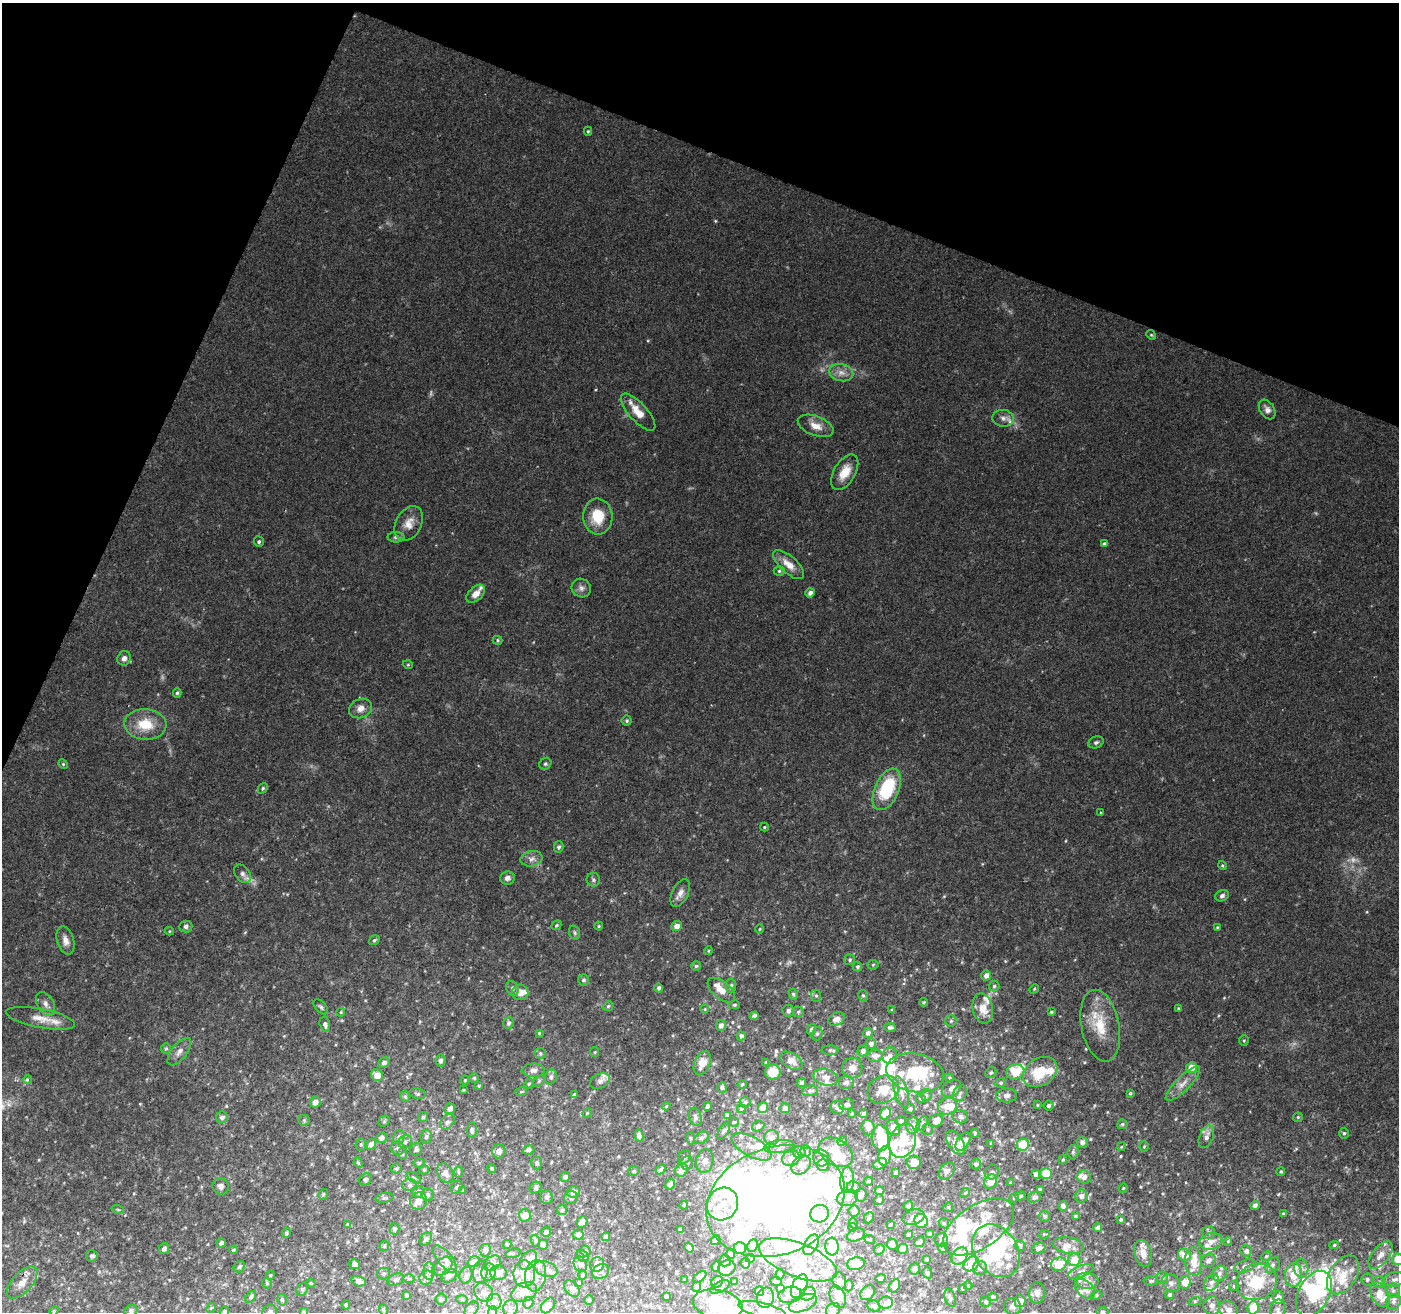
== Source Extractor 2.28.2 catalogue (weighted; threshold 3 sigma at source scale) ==
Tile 2 of 4 x 4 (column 2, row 1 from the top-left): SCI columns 1407-2803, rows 4206-5515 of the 5598 x 5724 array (HDU 1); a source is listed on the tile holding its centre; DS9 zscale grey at full resolution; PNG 1401 x 1314 px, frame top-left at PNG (2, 3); each listed source drawn as its Kron ellipse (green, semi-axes under 4 px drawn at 4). Shown black and unused: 20% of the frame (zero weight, under 2 of 3 exposures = <1% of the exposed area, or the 3 px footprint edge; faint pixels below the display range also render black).
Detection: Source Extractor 2.28.2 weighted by HDU 2 'WHT'; one run over the whole footprint, this tile lists its part. Background 0.0581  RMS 0.0063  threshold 0.0284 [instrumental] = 3 sigma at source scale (4.5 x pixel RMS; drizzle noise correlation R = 1.50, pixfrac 1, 0.0396/0.0396 arcsec/px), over >= 5 px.
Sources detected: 681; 4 too faint to see at this stretch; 39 inside a brighter object's white glare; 1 long thin detection or spike segment (spike, bleed or trail) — neither listed nor drawn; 114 inside a brighter listed object's ellipse — not listed separately; of the other 523, all 500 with FLUX_AUTO >= 0.6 (the completeness limit of this list) listed and drawn (23 fainter detections not listed), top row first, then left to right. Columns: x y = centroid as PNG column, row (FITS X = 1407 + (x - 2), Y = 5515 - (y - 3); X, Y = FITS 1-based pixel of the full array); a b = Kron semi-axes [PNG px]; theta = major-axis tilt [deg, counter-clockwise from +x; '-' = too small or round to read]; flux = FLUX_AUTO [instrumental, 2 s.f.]
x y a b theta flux
588 131 4 4 - 0.72
1151 335 5 4 - 0.79
841 373 12 8 -13 4.8
1267 410 11 7 -58 3.3
638 412 23 9 -48 10
1003 418 11 8 -4 3.6
816 426 19 9 -21 7.2
845 472 19 10 60 11
598 517 18 14 -84 17
409 523 18 12 61 7.8
396 537 8 5 -1 1.6
259 542 5 5 - 1.3
1104 544 4 4 - 1.7
789 565 19 8 -42 7.6
779 571 5 4 - 1
581 588 10 9 - 3.1
810 593 5 4 - 2.9
476 594 11 6 43 5.4
497 640 5 4 - 0.9
124 658 7 6 - 2.6
408 665 5 3 - 0.61
177 693 5 4 - 1.2
361 708 12 9 23 4.7
627 721 5 5 - 1.1
145 724 21 15 -4 17
1096 742 8 5 21 1.5
63 764 5 4 - 0.75
545 764 6 5 - 1.2
263 788 6 4 48 1
887 789 22 12 66 42
1101 813 4 4 - 0.66
764 827 4 4 - 0.7
559 847 5 5 - 1.5
532 859 11 7 13 3.3
1222 866 4 4 - 0.81
242 874 10 7 -52 3.1
507 878 7 6 - 2.7
593 880 7 6 - 1.7
680 893 15 8 63 4.1
1222 896 7 5 21 2
556 925 5 4 - 0.99
186 926 6 6 - 1.9
599 926 4 4 - 0.73
676 926 5 5 - 4.3
1217 927 4 3 - 0.64
760 929 5 3 - 0.63
169 931 4 4 - 0.67
575 933 7 5 -71 1.3
65 940 15 8 -74 4.9
374 940 5 4 - 1.1
708 951 4 3 - 0.69
850 960 5 5 - 1.1
873 965 5 5 - 0.8
696 966 5 5 - 1
857 967 5 5 - 1.2
986 975 5 4 - 3.3
584 980 6 5 - 1.6
731 986 7 5 87 1.7
994 986 5 5 - 1.1
512 988 8 6 -66 1.6
659 988 4 4 - 1.5
1034 989 5 4 - 0.68
721 990 16 8 -40 7.6
520 992 8 8 - 5.2
793 994 5 4 - 1.2
816 996 6 5 - 1.1
863 996 6 4 -74 1.1
924 1002 4 4 - 0.71
45 1004 13 8 -61 4
734 1005 5 4 - 0.97
608 1006 5 4 - 0.88
321 1007 9 5 -47 1.4
983 1008 15 10 -77 8.4
705 1009 4 4 - 0.61
1179 1009 4 4 - 0.91
892 1010 4 3 - 0.89
788 1011 6 6 - 2.1
341 1012 4 3 - 0.63
798 1012 6 5 - 0.98
1051 1012 3 3 - 0.81
754 1016 4 4 - 2.7
40 1018 35 9 -11 9.4
836 1019 9 6 29 4.1
951 1021 5 5 - 1.1
508 1023 6 5 - 1.9
325 1024 7 5 -74 2.3
721 1025 5 5 - 3.1
1100 1026 36 19 -79 22
890 1027 6 4 -2 1.3
811 1029 5 4 - 1.2
539 1033 3 3 - 0.6
868 1033 5 5 - 2.2
817 1034 7 5 73 1.3
741 1036 5 4 - 1.8
1244 1041 5 4 - 0.9
871 1044 5 5 - 2.4
166 1048 5 4 - 0.89
830 1050 8 5 -2 1.1
863 1051 5 5 - 2.3
179 1052 16 7 52 4.4
595 1052 5 4 - 0.72
540 1053 6 5 - 1.2
875 1056 7 6 - 3.7
890 1056 8 7 - 2.5
441 1061 6 5 - 2
791 1061 12 7 -32 5.7
766 1062 4 3 - 0.85
384 1063 6 5 - 2.1
702 1063 12 8 66 8.6
852 1068 10 10 - 4.8
1191 1068 5 5 - 9.2
533 1070 11 7 -1 3.3
773 1072 8 7 - 8.6
1015 1072 9 7 17 18
1040 1072 18 13 33 21
915 1073 29 19 -12 32
991 1073 6 5 - 1.1
377 1075 6 5 - 6.4
551 1077 7 6 - 2.2
826 1077 13 8 -15 4.4
474 1078 5 5 - 1.1
949 1078 5 4 - 0.89
27 1080 4 4 - 1.4
465 1080 4 4 - 0.69
539 1081 7 4 46 0.93
600 1081 10 7 25 3.6
846 1082 7 6 - 2.5
802 1083 4 4 - 1.5
1001 1083 5 5 - 1
529 1084 5 4 - 0.74
742 1084 4 4 - 0.71
1183 1084 23 7 45 6
479 1086 3 2 - 0.68
722 1087 5 4 - 1.2
952 1088 11 7 36 3.2
463 1090 4 3 - 0.62
883 1090 16 13 28 12
810 1091 8 5 8 1.7
521 1092 6 3 18 0.92
901 1092 16 6 -72 4.3
960 1093 8 6 56 1.8
1130 1093 4 3 - 0.85
417 1094 8 5 -10 1.4
574 1095 4 3 - 0.95
926 1095 5 5 - 1.3
1007 1095 10 7 1 3.4
405 1096 6 4 -75 1.3
921 1098 5 4 - 0.92
315 1102 5 5 - 4.3
745 1102 5 5 - 1.2
846 1104 7 6 - 2.1
1037 1105 4 3 - 0.65
1049 1105 5 5 - 1.7
666 1106 4 3 - 0.7
707 1106 4 3 - 1.1
947 1106 10 8 24 7.7
763 1107 5 5 - 6.3
785 1108 5 5 - 2.4
837 1108 7 6 - 2.2
450 1109 5 5 - 3.2
741 1109 4 4 - 1.4
910 1109 5 4 - 1.4
587 1113 5 4 - 0.62
852 1113 3 2 - 0.61
864 1114 4 4 - 1.7
886 1114 6 5 - 9.6
727 1115 4 4 - 2.2
222 1117 6 5 - 2.5
423 1117 5 5 - 1
695 1117 9 6 -76 2
960 1117 8 6 -17 2.3
1298 1117 5 4 - 0.8
304 1120 5 5 - 0.97
384 1121 6 5 - 0.87
901 1121 5 5 - 1.5
936 1121 7 6 - 5.2
447 1122 8 6 51 2
734 1122 5 4 - 0.65
922 1124 8 4 57 1.4
1122 1124 5 5 - 1.1
758 1126 6 5 - 2.5
913 1126 8 6 86 4.2
868 1128 8 6 -62 4.1
893 1128 8 6 -64 5.3
928 1129 5 5 - 1
472 1130 7 5 87 1.9
724 1131 9 4 60 1.4
975 1133 5 4 - 1.1
1344 1133 5 4 - 1.2
639 1136 6 4 -77 2.4
399 1137 7 6 - 2
426 1137 7 5 85 1.6
1206 1137 12 7 69 4.2
381 1138 5 5 - 3.2
690 1138 6 4 -71 0.9
702 1138 8 5 35 1.8
772 1138 7 7 - 4.9
880 1138 13 8 -83 24
842 1141 4 4 - 0.68
903 1141 17 13 70 20
405 1142 7 6 - 1.8
955 1142 13 7 -58 5.6
963 1142 10 6 59 7.3
1082 1142 5 5 - 2.6
991 1143 4 4 - 0.78
371 1144 5 5 - 3.5
361 1145 6 5 - 1.2
1023 1145 6 6 - 20
779 1146 15 6 8 3.4
752 1147 22 10 -28 8.5
1121 1147 4 3 - 0.64
1144 1147 5 4 - 0.8
398 1148 7 6 - 1.9
416 1149 6 5 - 1.7
529 1150 6 4 25 1.9
499 1151 7 6 - 3.9
805 1151 6 5 - 1.2
799 1152 6 6 - 2
836 1152 18 13 -32 12
1073 1152 7 5 83 1.6
402 1154 6 3 -90 0.86
885 1156 10 6 80 6.6
684 1157 7 5 56 1.7
791 1158 9 7 21 5.2
821 1158 8 7 - 3
1063 1160 5 4 - 0.84
705 1161 12 8 80 4.8
914 1162 7 7 - 6.4
358 1163 5 4 - 0.94
419 1163 5 4 - 1.2
537 1163 6 5 - 1.7
687 1163 7 5 88 1.4
880 1164 7 5 35 4.5
976 1164 5 5 - 1.8
801 1165 11 8 45 4.5
823 1165 6 6 - 4
396 1168 5 5 - 1.1
492 1168 4 3 - 0.84
661 1169 5 4 - 1.5
424 1170 5 4 - 0.81
682 1170 6 6 - 3.9
634 1171 6 4 15 1.2
947 1171 9 7 51 2.6
459 1172 6 4 -89 0.71
992 1172 7 7 - 1.9
1281 1172 4 4 - 0.99
445 1173 10 7 -62 3.9
896 1173 4 3 - 1.8
1046 1173 5 5 - 11
1036 1174 4 4 - 3.7
565 1177 5 5 - 2.2
1084 1177 7 6 - 2.4
414 1178 8 4 -35 1
365 1179 7 5 51 1.2
847 1180 13 7 86 4.3
868 1181 4 4 - 0.73
991 1182 7 6 - 7.1
1011 1183 4 3 - 0.88
670 1184 5 4 - 2.8
409 1185 7 6 - 1.8
221 1186 8 8 - 2.8
457 1187 7 5 54 1.3
854 1187 7 6 - 1.8
536 1188 6 5 - 1.6
1123 1188 4 4 - 0.62
1040 1189 3 3 - 1.1
880 1190 5 4 - 1.9
463 1191 4 3 - 0.92
418 1192 6 5 - 2.5
573 1192 6 6 - 3.6
965 1193 5 4 - 0.71
323 1194 6 4 70 0.93
428 1194 6 6 - 1.6
861 1195 6 6 - 3
1021 1196 5 4 - 1.1
1081 1196 6 6 - 2.5
546 1197 7 6 - 1.8
1035 1197 7 5 22 1.7
385 1198 9 5 8 1.2
571 1198 7 6 - 1.6
847 1198 11 8 13 4.9
1014 1198 5 4 - 0.72
879 1200 5 5 - 1.2
419 1201 9 8 - 4.8
775 1201 71 53 20 530
722 1204 17 15 56 14
684 1205 4 4 - 0.81
1255 1205 5 4 - 1.9
908 1206 5 4 - 1.5
1063 1206 5 4 - 2.6
948 1207 5 4 - 0.8
118 1210 6 3 -20 0.79
562 1210 5 5 - 0.92
854 1211 5 5 - 2.3
820 1214 9 8 - 14
1283 1214 4 3 - 0.94
525 1215 6 6 - 5.5
1045 1216 5 5 - 1.4
1075 1216 3 3 - 0.68
913 1217 11 7 14 4.2
869 1218 6 4 67 1
1121 1220 4 3 - 0.92
921 1221 7 6 - 17
582 1222 6 5 - 3.6
853 1223 5 3 - 0.7
944 1223 5 4 - 1
348 1225 4 4 - 1.7
890 1225 3 3 - 0.76
852 1227 4 3 - 1.6
978 1227 40 21 34 28
1098 1228 4 3 - 1.8
395 1229 6 5 - 1.5
680 1229 4 4 - 2.4
546 1232 5 5 - 1.9
1209 1232 6 6 - 1.5
286 1233 5 4 - 0.91
578 1234 5 5 - 2.6
908 1234 3 3 - 1
929 1234 4 4 - 2.1
1044 1234 6 3 16 0.75
856 1235 9 6 21 3
606 1237 4 4 - 2.7
426 1239 7 5 48 1.8
715 1240 5 3 - 2.2
870 1240 5 3 - 0.6
941 1240 6 6 - 1.5
536 1241 6 4 -72 0.92
1211 1241 11 8 17 4.9
1228 1241 4 3 - 0.61
920 1242 5 5 - 1.6
221 1243 4 4 - 2.4
507 1244 4 3 - 0.79
892 1244 6 5 - 2.8
543 1245 5 5 - 2.3
811 1245 11 6 61 8.3
1334 1245 5 4 - 0.93
384 1246 5 5 - 0.88
753 1246 6 5 - 2
832 1246 9 6 -84 10
1020 1246 5 5 - 1.9
1068 1246 16 8 -9 4.6
689 1247 5 3 - 1.7
740 1248 6 6 - 6.1
943 1248 5 5 - 2.3
1038 1248 7 5 21 3.2
164 1249 5 5 - 2.4
879 1249 5 5 - 1.6
903 1249 5 4 - 7.2
233 1250 4 3 - 0.84
485 1250 6 5 - 2.3
585 1251 5 5 - 0.97
996 1251 28 21 -56 36
1246 1251 6 5 - 2.1
513 1253 8 4 17 1
1143 1253 14 8 -77 5
730 1254 5 4 - 1.8
1184 1255 6 6 - 5
1381 1255 16 8 51 5.9
92 1256 6 5 - 1.9
582 1256 7 5 -41 1.7
959 1256 9 7 51 8
1266 1256 5 4 - 0.81
750 1258 5 3 - 1.3
445 1259 16 7 -51 3.9
927 1259 3 3 - 0.83
1398 1259 6 6 - 8.8
528 1260 11 7 52 6.8
725 1260 6 5 - 1.4
798 1260 41 17 -21 20
1074 1260 6 6 - 8.6
1208 1260 7 6 - 3.1
1194 1261 14 8 -86 9.6
474 1262 6 5 - 3.5
492 1263 9 6 34 2.1
745 1263 5 4 - 1.4
354 1264 5 4 - 3.2
580 1264 8 6 -59 2.4
856 1264 9 6 12 9.6
971 1264 8 6 41 11
1059 1264 8 6 18 12
597 1265 7 7 - 6.7
1273 1265 8 6 56 1.9
1245 1266 11 6 18 2.7
239 1267 6 5 - 1.5
442 1267 11 7 41 3.3
716 1267 5 3 - 1.2
727 1268 9 7 19 3.2
980 1268 7 7 - 2.6
1301 1268 9 7 -82 3.2
546 1269 12 7 -19 4
915 1269 6 5 - 1.5
429 1271 9 5 -89 1.8
480 1272 11 7 83 4.2
488 1272 9 7 74 2.8
601 1272 9 7 32 2.5
1081 1272 13 5 22 2.9
383 1273 6 6 - 1.2
498 1273 8 7 - 4.4
927 1273 5 4 - 1.3
524 1274 13 11 89 12
780 1274 5 4 - 1
1219 1274 8 7 - 2.2
270 1275 4 4 - 0.68
466 1275 8 6 76 1.8
583 1275 5 3 - 0.72
1294 1275 12 8 86 12
1343 1275 21 13 57 14
449 1276 8 6 31 2.5
535 1276 16 10 82 6.8
700 1277 7 4 38 2.2
426 1278 7 6 - 2
880 1278 5 3 - 1.6
1162 1278 6 6 - 1.8
396 1279 9 5 25 1.7
409 1279 6 4 -1 0.88
1367 1279 6 5 - 1.5
1394 1279 12 7 11 3.1
684 1280 3 2 - 0.61
359 1281 7 5 -15 3.9
776 1281 5 3 - 0.79
839 1281 9 6 -76 3.3
1087 1281 12 8 -3 4.7
1151 1281 7 4 1 1.1
717 1282 6 5 - 1.6
734 1282 3 3 - 0.6
1185 1282 6 6 - 6.7
1256 1282 21 17 22 26
1379 1282 6 6 - 1.3
22 1283 19 10 48 7.7
267 1283 5 4 - 0.88
311 1283 4 3 - 0.65
578 1283 4 3 - 1
1171 1283 10 7 -50 2.8
1211 1283 9 6 56 3.2
799 1286 12 7 65 32
849 1286 6 4 73 0.75
894 1286 7 5 62 5.3
968 1286 4 4 - 0.69
1234 1286 5 5 - 0.87
697 1287 5 4 - 0.96
720 1287 10 5 27 2.4
572 1288 9 6 -49 2.6
780 1288 4 3 - 1.1
963 1288 3 3 - 0.91
302 1289 7 5 70 1.1
1085 1289 12 8 -44 4.5
759 1291 5 4 - 6.8
1393 1291 7 7 - 2.2
484 1292 10 8 -45 4.2
524 1292 13 9 24 7
868 1293 8 6 46 5.1
1037 1293 10 7 83 3
808 1294 8 6 23 3.6
1170 1294 5 4 - 1.6
1314 1294 24 15 61 48
1380 1294 14 8 -62 13
406 1295 3 3 - 1.1
790 1295 11 8 13 4.9
1096 1295 5 4 - 0.82
251 1297 6 4 53 1.3
666 1297 4 3 - 1.6
838 1297 12 7 -67 3.9
993 1297 5 4 - 0.93
1278 1297 6 5 - 3.1
765 1298 10 8 76 4.8
950 1298 9 5 -74 1.6
441 1299 5 5 - 1.6
462 1299 6 4 -3 0.69
282 1300 6 4 -77 1.1
589 1300 4 4 - 0.77
1020 1301 6 5 - 5.4
1195 1301 6 4 18 0.95
494 1302 8 7 - 3.8
985 1302 5 5 - 1
1393 1302 8 7 - 2.4
528 1303 6 5 - 1.3
803 1303 15 8 22 5.3
886 1303 7 6 - 2.3
718 1304 25 14 -12 32
346 1305 4 4 - 0.83
548 1305 9 6 54 4.1
874 1306 7 5 -31 2
1012 1306 9 8 - 2.1
1212 1306 9 8 - 3.4
211 1308 5 4 - 0.75
510 1308 8 7 - 2
1253 1308 6 5 - 12
472 1309 8 5 51 1.8
1278 1309 9 7 78 3
131 1310 7 5 24 1.8
384 1310 6 3 -70 0.66
762 1310 24 7 -14 6.6
833 1310 7 6 - 2.8
1229 1310 10 8 -28 4.8
54 1311 5 4 - 0.73
1103 1311 6 3 0 0.78
224 1312 5 4 - 1.5
270 1312 7 7 - 2
303 1312 3 3 - 0.85
492 1312 6 3 71 0.82
Overlapping masked pixels (flux is a lower limit): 1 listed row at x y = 22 1283
Isophote crosses this tile's border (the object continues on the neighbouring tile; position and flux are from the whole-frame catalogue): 9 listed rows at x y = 1398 1259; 1314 1294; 441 1299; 1253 1308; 1278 1309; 224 1312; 270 1312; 303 1312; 492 1312
Unlisted compact peaks at least as high as the median listed source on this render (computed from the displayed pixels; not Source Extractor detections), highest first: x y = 1367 912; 648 341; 140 1104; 1084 1062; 1094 1105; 1219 1015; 1316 513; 1245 899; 1003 1048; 1107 1112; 1097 1262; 982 864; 1186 1182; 1296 1149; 1134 1161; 420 1021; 1066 841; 1259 1065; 365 1000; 1005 961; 533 642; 134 1193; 287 894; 673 1035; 1176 1119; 321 1140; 423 1047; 692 1009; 245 932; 1141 1187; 342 1020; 981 1147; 39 1160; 546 1086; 125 1215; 1340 1240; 1138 1174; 169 1280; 99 1272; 372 1047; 1090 1194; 1163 1193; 664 1003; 1292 1243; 410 1074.